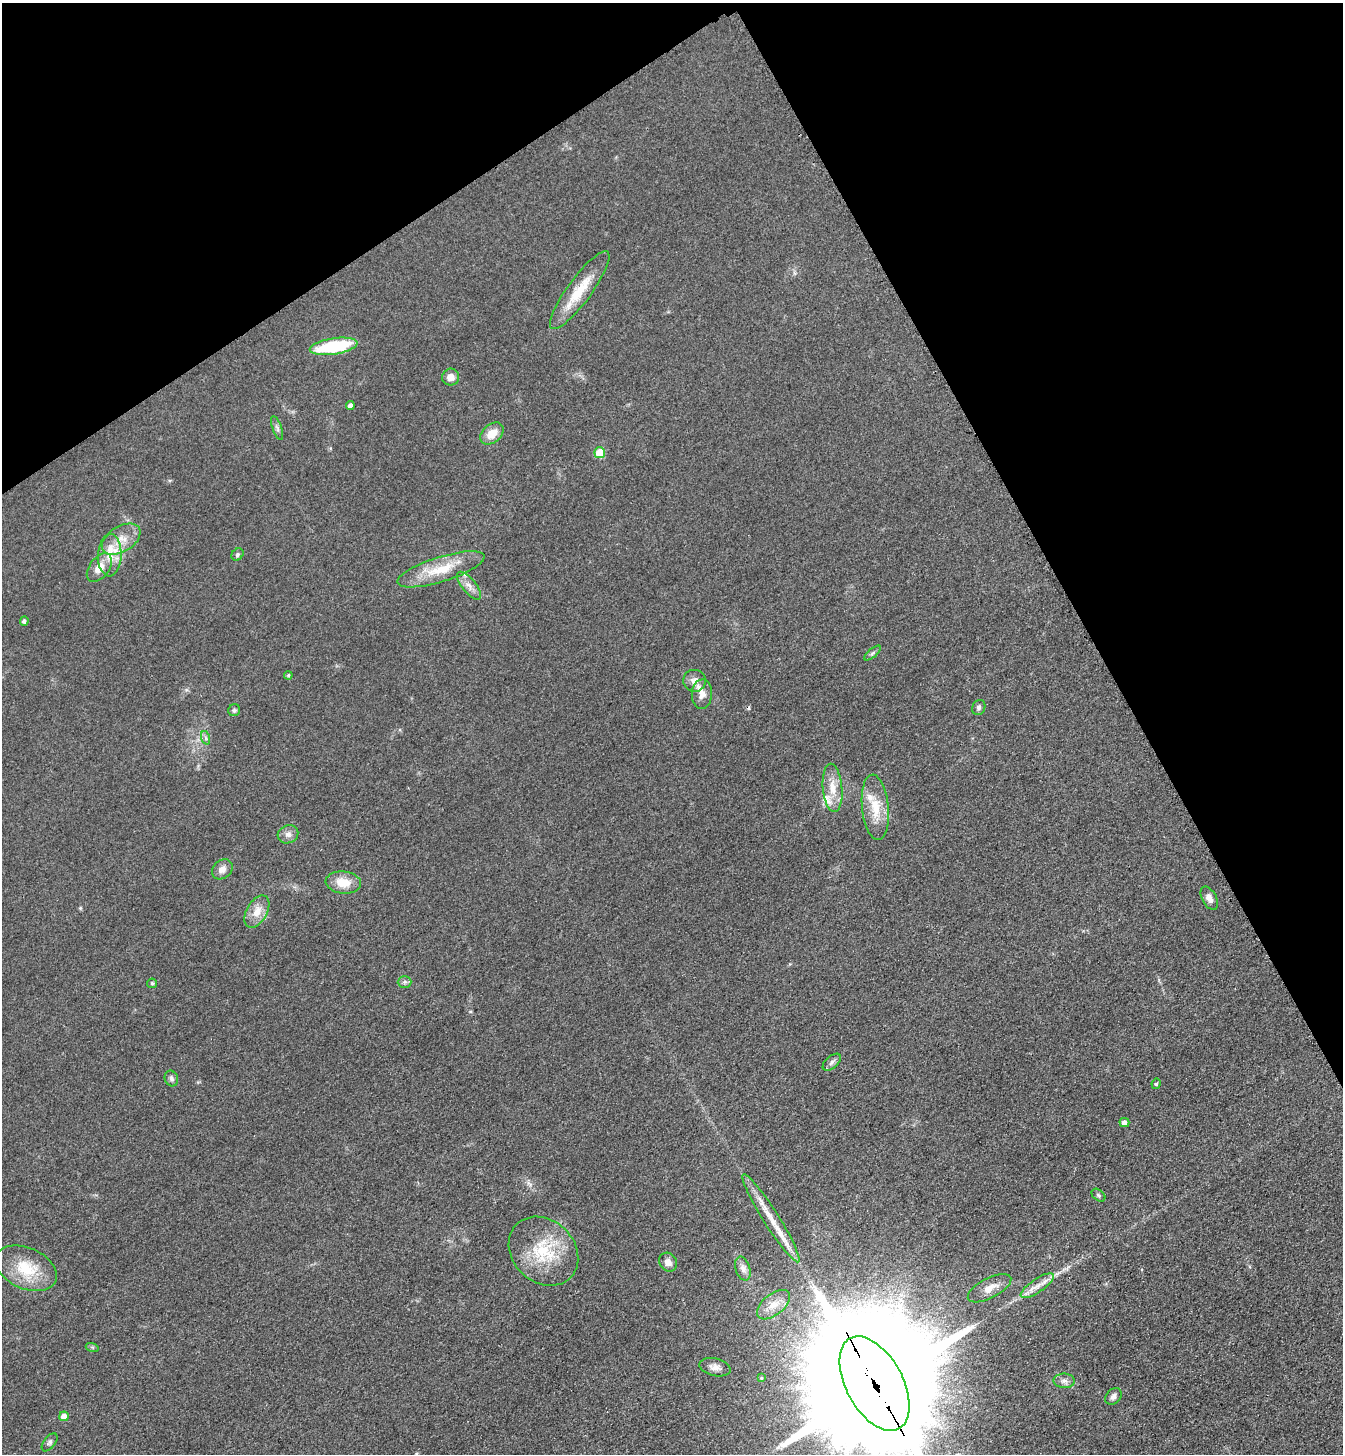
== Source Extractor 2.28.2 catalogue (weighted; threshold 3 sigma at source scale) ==
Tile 3 of 4 x 4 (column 3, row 1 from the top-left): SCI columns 2862-4202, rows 4387-5838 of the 5861 x 5869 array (HDU 1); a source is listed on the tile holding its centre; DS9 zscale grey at full resolution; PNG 1345 x 1456 px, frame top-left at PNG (2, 3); each listed source drawn as its Kron ellipse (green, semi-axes under 4 px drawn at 4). Shown black and unused: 26% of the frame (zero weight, under 3 of 4 exposures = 3% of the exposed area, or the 3 px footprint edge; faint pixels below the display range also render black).
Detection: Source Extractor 2.28.2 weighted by HDU 2 'WHT'; one run over the whole footprint, this tile lists its part. Background 0.0777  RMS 0.0098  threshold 0.0442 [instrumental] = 3 sigma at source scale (4.5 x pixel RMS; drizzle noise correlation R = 1.50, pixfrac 1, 0.05/0.05 arcsec/px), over >= 5 px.
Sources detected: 55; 1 cosmic-ray / hot-pixel residue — neither listed nor drawn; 3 inside a brighter listed object's ellipse — not listed separately; the other 51 listed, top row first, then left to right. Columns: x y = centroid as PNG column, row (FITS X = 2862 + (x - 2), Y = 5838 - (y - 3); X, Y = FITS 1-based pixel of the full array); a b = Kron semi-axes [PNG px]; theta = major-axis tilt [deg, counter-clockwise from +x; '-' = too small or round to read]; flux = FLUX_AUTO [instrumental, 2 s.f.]
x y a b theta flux
580 290 47 12 54 30
334 346 24 8 9 69
451 377 8 8 - 6.8
350 405 4 4 - 3.8
277 428 12 4 -70 2.8
492 434 13 9 40 12
600 453 5 5 - 30
121 539 21 12 32 18
237 554 7 5 49 2.1
110 555 21 11 87 18
99 568 16 10 52 12
441 569 45 12 17 31
469 586 17 7 -51 6.7
24 621 4 4 - 2.5
873 653 10 3 40 1.7
288 675 4 4 - 1.2
694 681 11 11 - 6.6
702 694 15 10 86 7.3
979 707 8 6 65 2.5
234 710 6 6 - 1.8
206 738 7 4 -71 1.9
833 788 24 9 -85 16
875 807 33 13 -84 25
288 834 10 8 24 5.1
222 869 11 9 41 6.3
343 882 18 11 -5 17
1209 898 12 7 -62 5.4
257 911 18 10 61 12
405 982 7 6 - 2.4
152 983 5 4 - 1.2
832 1062 11 6 41 3.4
171 1078 8 6 -65 2.7
1156 1084 5 4 - 1.5
1124 1123 5 4 - 4.7
1098 1195 8 5 -41 1.9
771 1218 52 7 -58 23
543 1251 38 31 -44 52
668 1262 10 8 -56 6.3
26 1268 32 20 -24 35
743 1268 12 7 -72 5
1037 1286 19 6 34 8.9
989 1288 24 10 27 12
774 1305 19 10 39 13
92 1347 6 4 -18 1.5
715 1367 16 8 -13 6.3
761 1378 4 3 - 1.2
1064 1381 10 7 -1 4.2
874 1384 51 28 -62 73000
1113 1396 9 7 47 3.5
64 1416 5 4 - 9.2
50 1442 10 5 52 2.5
Overlapping masked pixels (flux is a lower limit): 1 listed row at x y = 874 1384
Isophote crosses this tile's border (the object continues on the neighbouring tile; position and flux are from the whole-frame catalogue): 1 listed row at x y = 874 1384